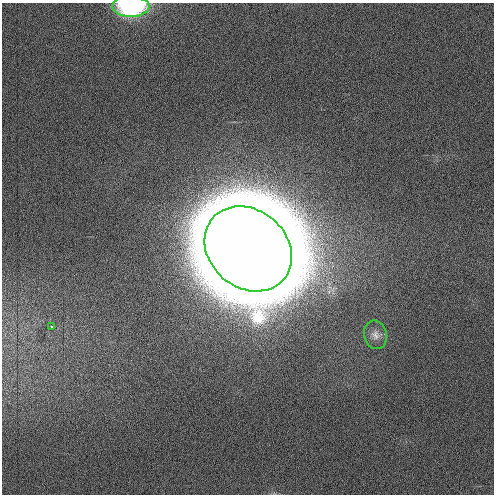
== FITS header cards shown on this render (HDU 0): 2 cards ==
NAXIS1  =                  492 / Axis length
NAXIS2  =                  492 / Axis length

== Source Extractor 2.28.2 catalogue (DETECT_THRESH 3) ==
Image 492 x 492 px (HDU 0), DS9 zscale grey, 1 PNG px = 1 image px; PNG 496 x 496 px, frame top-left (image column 1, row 492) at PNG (2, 3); each listed source drawn as its Kron ellipse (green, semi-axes under 4 px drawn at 4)
Background 2.6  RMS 3.1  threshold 9.4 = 3 sigma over >= 5 px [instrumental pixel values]
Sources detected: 4; all 4 listed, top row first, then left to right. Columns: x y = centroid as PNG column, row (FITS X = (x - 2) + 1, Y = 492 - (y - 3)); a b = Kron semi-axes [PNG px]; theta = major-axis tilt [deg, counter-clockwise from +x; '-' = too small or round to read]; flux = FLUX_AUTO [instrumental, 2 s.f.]
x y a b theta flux
131 6 18 10 -1 3.3e+04
248 249 47 39 -41 1.3e+07
51 327 3 3 - 4.6e+02
375 335 14 11 -77 1.5e+03
At the frame edge (FLAGS 8, measured only in part): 1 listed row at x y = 131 6